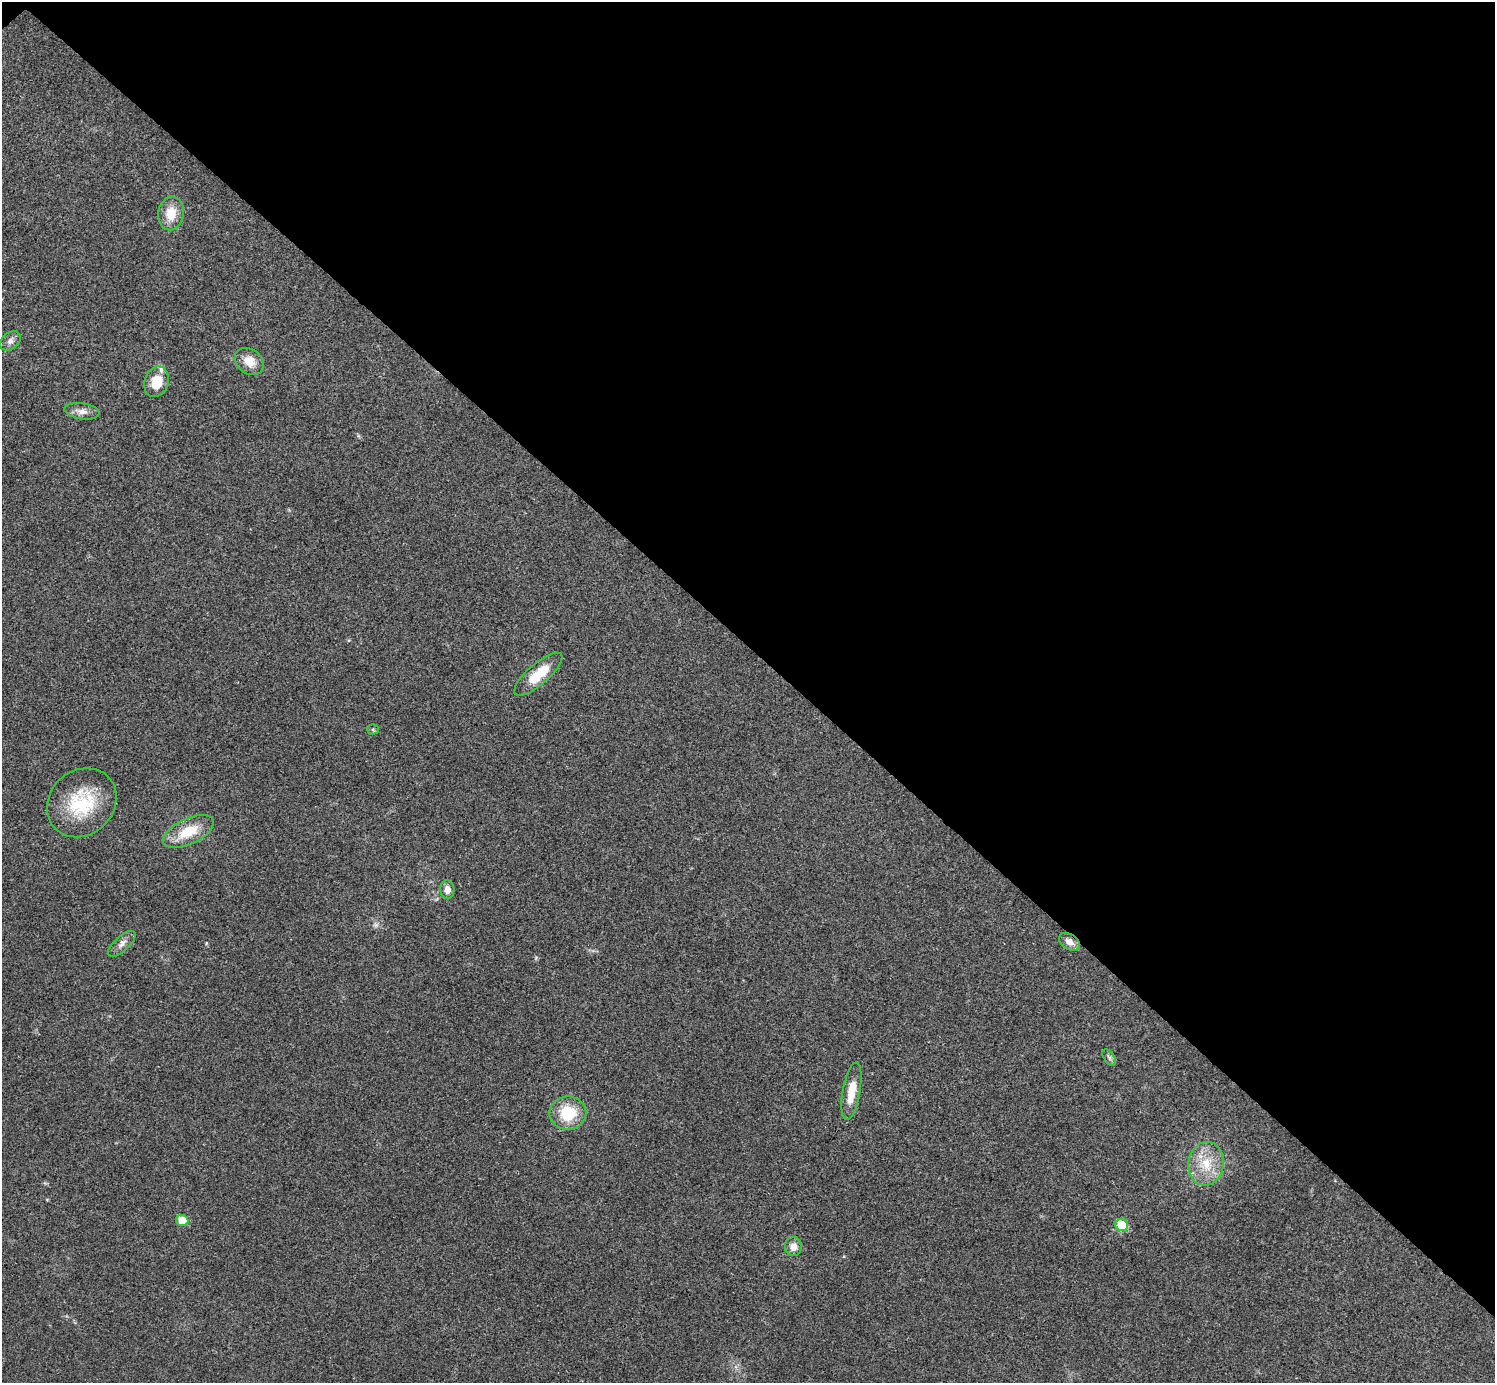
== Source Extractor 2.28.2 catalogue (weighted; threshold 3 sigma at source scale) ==
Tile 3 of 4 x 4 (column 3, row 1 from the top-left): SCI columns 3014-4506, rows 4302-5682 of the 6012 x 6012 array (HDU 1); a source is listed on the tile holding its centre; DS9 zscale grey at full resolution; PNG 1497 x 1385 px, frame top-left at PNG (2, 2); each listed source drawn as its Kron ellipse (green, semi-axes under 4 px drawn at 4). Shown black and unused: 47% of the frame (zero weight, under 3 of 4 exposures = <1% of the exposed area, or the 3 px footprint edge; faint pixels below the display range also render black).
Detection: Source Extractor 2.28.2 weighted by HDU 2 'WHT'; one run over the whole footprint, this tile lists its part. Background 0.0198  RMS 0.0038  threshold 0.0169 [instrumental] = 3 sigma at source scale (4.5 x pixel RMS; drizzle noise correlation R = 1.50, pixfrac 1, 0.05/0.05 arcsec/px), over >= 5 px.
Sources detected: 21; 1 too faint to see at this stretch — neither listed nor drawn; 1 inside a brighter listed object's ellipse — not listed separately; the other 19 listed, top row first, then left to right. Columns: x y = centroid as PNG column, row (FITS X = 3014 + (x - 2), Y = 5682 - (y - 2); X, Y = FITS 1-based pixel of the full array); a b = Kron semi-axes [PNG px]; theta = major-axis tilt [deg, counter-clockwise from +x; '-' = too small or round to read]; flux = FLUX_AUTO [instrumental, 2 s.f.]
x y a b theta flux
171 213 17 13 81 7.1
10 341 11 8 42 1.7
249 361 16 12 -36 5.2
156 382 16 12 71 8.5
82 411 18 8 -8 2.8
538 674 30 10 41 11
373 729 5 5 - 0.55
82 803 37 32 44 23
188 832 27 12 25 11
447 890 9 7 -84 2.4
1069 942 11 7 -34 2.5
122 944 17 7 42 2.3
1109 1058 9 5 -57 0.94
851 1091 29 8 80 7
568 1113 18 17 - 14
1206 1164 22 17 82 11
182 1220 6 5 - 7.2
1122 1225 6 6 - 12
793 1247 9 8 - 2.9
Overlapping masked pixels (flux is a lower limit): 1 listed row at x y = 1069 942